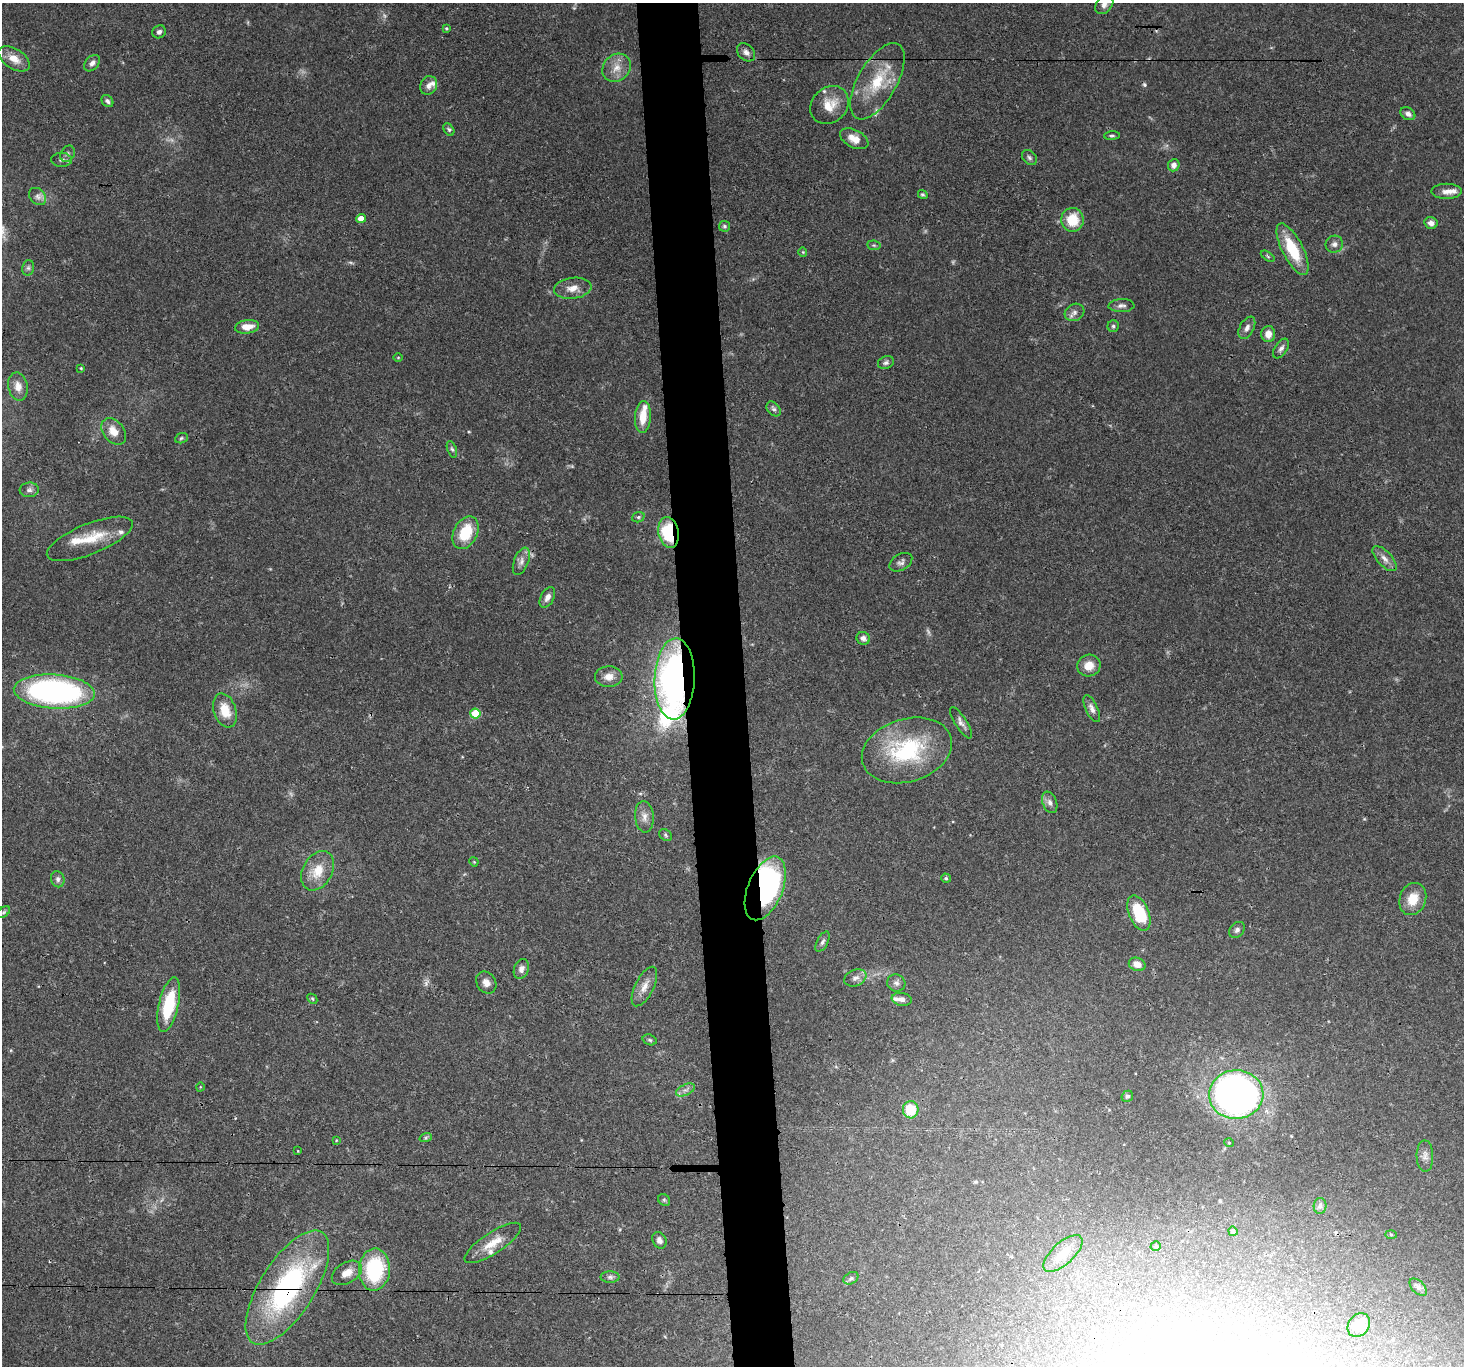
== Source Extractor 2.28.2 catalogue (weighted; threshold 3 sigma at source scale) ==
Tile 5 of 3 x 3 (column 2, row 2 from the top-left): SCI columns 1464-2925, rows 1511-2874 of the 4388 x 4360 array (HDU 1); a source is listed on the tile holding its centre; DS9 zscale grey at full resolution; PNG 1466 x 1368 px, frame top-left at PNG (2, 3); each listed source drawn as its Kron ellipse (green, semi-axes under 4 px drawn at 4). Shown black and unused: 4% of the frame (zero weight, under 3 of 4 exposures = <1% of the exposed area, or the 3 px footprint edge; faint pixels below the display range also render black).
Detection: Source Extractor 2.28.2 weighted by HDU 2 'WHT'; one run over the whole footprint, this tile lists its part. Background 0.0563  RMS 0.0035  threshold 0.016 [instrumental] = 3 sigma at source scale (4.5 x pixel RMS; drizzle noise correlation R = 1.50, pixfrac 1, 0.05/0.05 arcsec/px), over >= 5 px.
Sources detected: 137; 8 too faint to see at this stretch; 1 inside a brighter object's white glare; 2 cosmic-ray / hot-pixel residue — neither listed nor drawn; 10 inside a brighter listed object's ellipse — not listed separately; the other 116 listed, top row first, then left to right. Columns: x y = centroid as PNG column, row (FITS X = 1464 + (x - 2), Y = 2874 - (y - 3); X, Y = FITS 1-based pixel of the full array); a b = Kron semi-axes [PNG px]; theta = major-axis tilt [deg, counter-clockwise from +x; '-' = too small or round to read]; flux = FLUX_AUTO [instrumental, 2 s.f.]
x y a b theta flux
1104 4 11 7 50 1.7
446 28 3 3 - 0.47
159 32 7 6 - 1.1
746 52 10 7 -44 1.7
14 59 17 10 -33 4.5
92 63 9 6 47 1.5
617 68 15 13 45 4.7
877 81 43 19 60 16
429 85 9 8 - 2
107 101 7 5 -49 0.98
829 105 21 17 43 7.4
1408 114 8 6 -32 1.6
449 129 7 5 -58 0.66
1112 136 8 4 4 0.6
854 139 15 9 -27 4
67 154 8 6 56 1.1
1029 158 8 6 -46 1
62 160 10 7 -1 1.4
1174 165 6 5 - 2
1446 191 15 7 0 2.5
923 195 5 4 - 0.6
38 196 10 7 -47 1.5
361 219 5 4 - 3
1072 220 12 11 - 9.7
1431 223 6 6 - 1.8
724 226 5 5 - 0.81
1334 244 9 8 - 1.6
874 245 7 5 -7 0.64
1293 249 28 10 -63 15
803 252 4 4 - 0.4
1268 256 8 4 -34 0.58
28 268 8 6 76 0.86
573 288 19 10 7 4
1121 306 13 6 2 1.5
1075 312 10 8 27 1.7
1113 326 6 5 - 0.66
247 327 12 6 7 4.5
1247 328 12 7 62 1.9
1268 334 8 7 - 3.4
1281 349 11 6 56 1.4
398 357 4 3 - 0.31
886 363 8 6 23 1
81 368 3 3 - 0.34
18 386 14 9 -79 3
774 409 8 6 -49 1.1
643 417 16 8 86 6.6
114 431 15 10 -50 4.8
181 438 6 5 - 0.57
452 449 9 4 -70 0.71
29 490 9 7 7 1.4
638 517 6 5 - 0.65
669 532 16 10 -80 19
466 533 17 11 62 13
90 539 46 15 22 11
1385 559 16 7 -47 2.4
521 561 14 7 69 2.2
901 562 12 8 31 1.5
547 597 11 6 62 1.9
863 638 7 6 - 1.6
1089 666 12 11 - 4.4
609 677 14 10 1 3.4
675 679 40 20 88 110
54 692 40 17 -4 100
1092 709 14 6 -65 1.9
225 710 17 11 -72 7.4
475 713 5 5 - 11
961 723 18 6 -57 1.7
907 750 46 31 17 36
1050 802 11 7 -68 1.7
644 817 16 9 -85 2.6
666 835 7 5 -40 0.62
474 862 5 3 - 0.32
318 871 21 14 61 7.6
946 878 5 4 - 0.54
58 879 8 6 -77 1.1
765 888 33 17 67 67
1413 899 16 13 68 6.5
4 912 7 4 37 0.61
1139 913 18 10 -68 15
1237 930 9 6 46 1.2
823 942 11 5 62 1.1
1137 964 8 6 -21 2.9
521 969 10 7 70 1.6
855 978 11 8 22 1.9
486 983 12 9 -55 2.5
896 983 9 8 - 1.4
644 986 21 9 64 3.8
312 999 6 3 -45 0.43
902 999 10 6 -9 1.9
169 1005 28 9 77 18
650 1040 7 5 -18 0.72
200 1087 4 3 - 0.27
685 1090 10 5 26 1.4
1236 1095 27 24 2 200
1127 1096 6 5 - 0.71
911 1110 8 7 - 10
426 1137 6 4 19 0.51
336 1140 4 3 - 0.29
1229 1143 5 4 - 0.41
298 1151 2 2 - 0.3
1425 1156 16 8 -88 2.1
664 1200 6 5 - 0.57
1320 1206 8 6 88 0.97
1233 1231 5 4 - 0.87
1391 1234 6 4 -2 0.38
659 1240 8 6 -64 1.5
493 1243 33 10 33 6.8
1156 1246 5 5 - 0.61
1063 1253 24 11 42 6.4
374 1270 21 15 85 30
347 1273 16 10 30 3.9
610 1277 9 6 0 1.1
851 1278 8 5 31 0.78
1418 1287 10 6 -45 1.3
287 1288 65 27 58 69
1359 1325 13 10 52 6.1
Overlapping masked pixels (flux is a lower limit): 4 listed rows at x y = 669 532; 675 679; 765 888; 287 1288
Isophote crosses this tile's border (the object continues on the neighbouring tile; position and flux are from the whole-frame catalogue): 1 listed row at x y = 1104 4